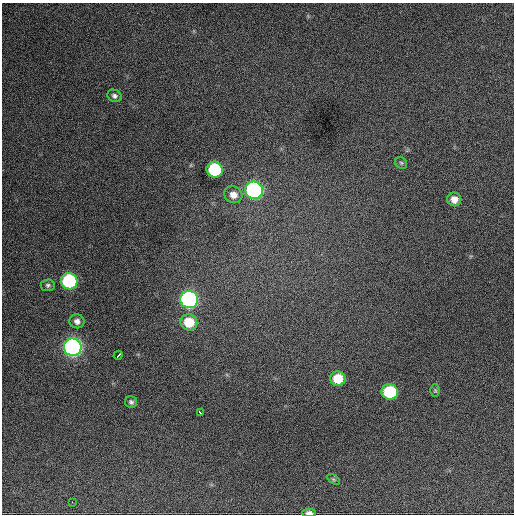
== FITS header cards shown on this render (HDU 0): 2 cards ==
NAXIS1  =                  512 / Axis length
NAXIS2  =                  512 / Axis length

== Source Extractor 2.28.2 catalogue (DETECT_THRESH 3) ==
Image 512 x 512 px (HDU 0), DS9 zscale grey, 1 PNG px = 1 image px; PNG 516 x 516 px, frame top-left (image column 1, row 512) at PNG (2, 3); each listed source drawn as its Kron ellipse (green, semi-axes under 4 px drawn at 4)
Background 950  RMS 30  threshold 91.1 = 3 sigma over >= 5 px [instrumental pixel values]
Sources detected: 21; all 21 listed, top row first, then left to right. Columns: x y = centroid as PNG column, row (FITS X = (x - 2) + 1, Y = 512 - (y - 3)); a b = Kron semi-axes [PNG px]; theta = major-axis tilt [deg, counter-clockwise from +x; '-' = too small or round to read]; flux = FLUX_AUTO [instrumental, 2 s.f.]
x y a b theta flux
114 96 7 6 - 6200
401 163 6 5 - 3400
215 170 8 8 - 170000
254 190 9 8 - 540000
233 195 9 8 - 16000
454 199 7 6 - 16000
69 281 8 8 - 250000
48 285 7 6 - 4700
189 299 9 8 - 570000
77 321 7 7 - 9200
189 322 8 8 - 58000
73 347 9 8 - 910000
118 355 5 2 - 9900
338 379 7 7 - 53000
435 390 6 5 - 2900
390 392 8 7 - 150000
131 402 6 6 - 4800
200 412 3 3 - 5700
333 479 7 4 -31 3400
72 502 3 2 - 3000
309 513 6 3 0 9100
At the frame edge (FLAGS 8, measured only in part): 1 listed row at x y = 309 513